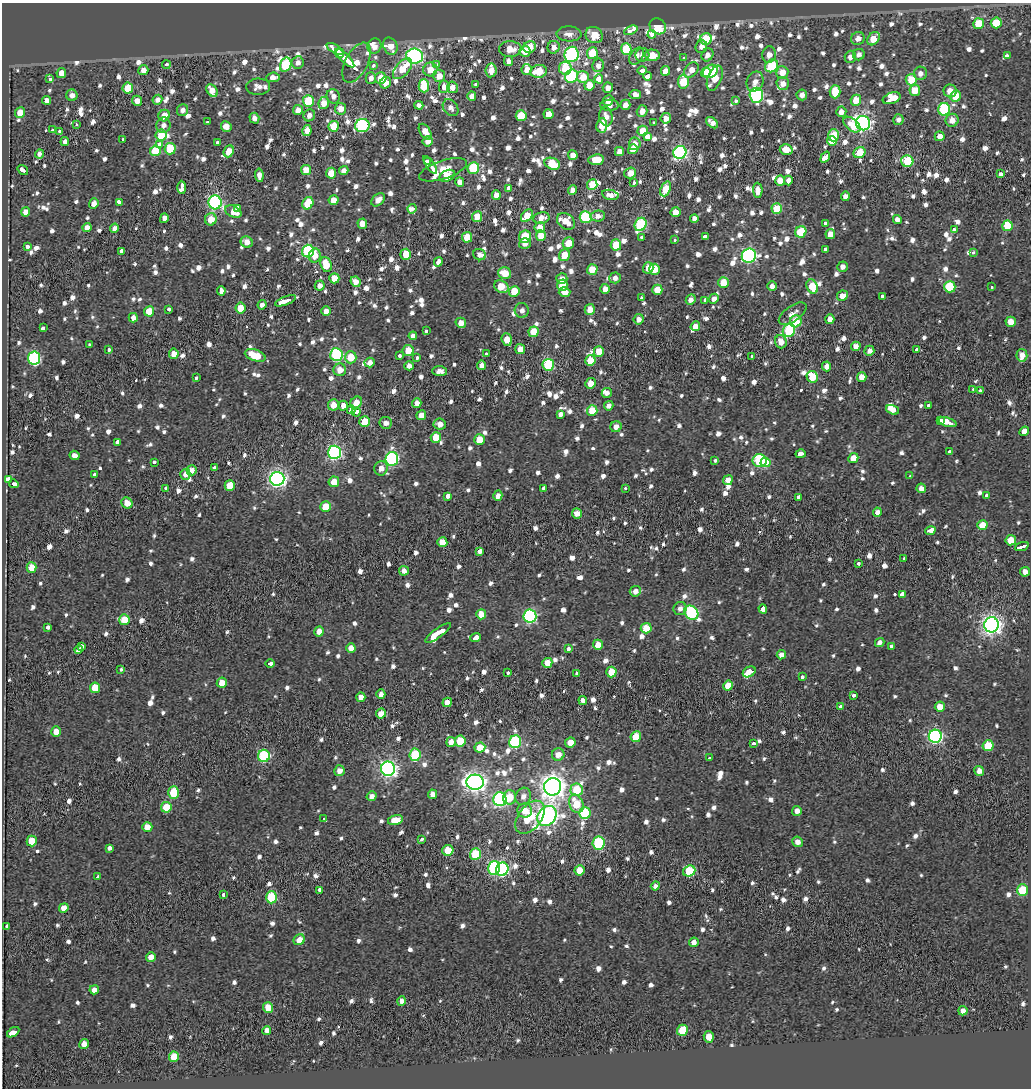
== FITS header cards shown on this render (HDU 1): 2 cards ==
NAXIS1  =                 1029
NAXIS2  =                 1086

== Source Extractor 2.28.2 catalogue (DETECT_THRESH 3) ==
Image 1029 x 1086 px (HDU 1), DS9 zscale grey, 1 PNG px = 1 image px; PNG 1033 x 1090 px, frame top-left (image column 1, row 1086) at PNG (2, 3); each listed source drawn as its Kron ellipse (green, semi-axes under 4 px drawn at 4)
Background -0.148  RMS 2.2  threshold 6.5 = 3 sigma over >= 5 px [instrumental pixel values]
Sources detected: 1389; of the 1389, the 500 brightest by FLUX_AUTO listed and drawn (889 fainter detections omitted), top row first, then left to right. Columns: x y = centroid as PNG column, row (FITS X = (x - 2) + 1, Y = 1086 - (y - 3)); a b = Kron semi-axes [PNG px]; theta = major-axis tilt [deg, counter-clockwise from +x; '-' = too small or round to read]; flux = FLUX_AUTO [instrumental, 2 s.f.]
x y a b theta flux
996 23 5 5 - 4900
978 24 5 5 - 4700
658 26 9 7 -36 4700
631 30 7 4 24 3100
569 34 13 7 -3 1400
652 34 4 3 - 2900
594 35 9 8 - 3000
858 38 7 6 - 1300
706 39 6 5 - 6500
873 39 7 5 51 3400
374 46 8 7 - 1500
390 46 9 7 -64 1900
701 46 7 6 - 950
530 47 6 5 - 2800
554 47 6 6 - 1200
335 49 10 4 -29 10000
510 49 11 8 -1 2300
626 49 5 5 - 6600
525 51 5 5 - 2300
340 53 4 3 - 6600
592 53 6 5 - 4800
571 54 8 7 - 32000
642 55 7 7 - 1100
652 55 7 6 - 2500
707 55 7 5 59 940
769 55 8 6 83 1300
859 55 6 5 - 830
415 56 8 7 - 36000
636 56 9 6 58 960
1007 56 4 3 - 3000
850 57 6 5 - 890
345 58 12 3 -45 18000
684 58 3 3 - 2300
508 61 5 4 - 1000
298 62 6 6 - 870
357 63 22 11 63 11000
166 65 4 3 - 1100
286 65 7 5 73 11000
373 65 3 3 - 1600
437 65 3 3 - 950
598 65 7 5 80 930
772 66 7 5 45 9300
565 68 6 6 - 4000
403 69 12 6 50 3600
430 69 7 7 - 2000
527 69 5 5 - 1500
143 70 5 5 - 1400
491 70 7 5 82 1200
642 70 4 3 - 2800
691 70 8 6 52 1500
539 71 8 6 13 4500
665 71 5 4 - 1300
710 71 8 6 32 7300
706 72 5 4 - 3100
782 72 6 6 - 2300
61 73 5 5 - 1600
920 73 7 6 - 1100
439 76 6 6 - 1900
571 76 7 6 - 12000
647 76 4 3 - 5500
273 77 7 5 6 1400
583 77 6 6 - 2800
371 78 6 5 - 940
381 78 6 5 - 3100
715 78 13 7 68 3900
50 79 4 3 - 1200
599 79 4 4 - 16000
911 80 6 5 - 4600
683 82 7 5 -86 5100
755 82 10 8 66 1100
385 83 6 5 - 1600
783 83 6 6 - 1300
476 84 3 3 - 1700
589 85 5 5 - 2300
424 86 6 5 - 6400
258 87 12 8 1 1000
444 87 6 5 - 1400
452 87 6 5 - 1300
128 88 5 5 - 4300
608 88 5 5 - 1000
212 90 7 5 -56 1700
915 90 5 5 - 2900
950 91 6 6 - 1500
835 92 7 5 89 4200
72 95 6 5 - 990
635 95 6 4 -7 820
756 95 7 6 - 24000
802 95 5 5 - 890
333 96 7 6 - 920
472 96 5 4 - 1200
955 96 5 5 - 3100
892 98 9 5 20 20000
46 100 4 4 - 1100
157 100 5 4 - 830
608 100 6 5 - 1100
856 100 5 5 - 2700
137 101 5 5 - 1100
308 101 6 5 - 7400
735 101 3 3 - 890
324 103 6 5 - 1900
419 105 4 4 - 870
610 105 9 5 3 820
625 105 5 5 - 1100
451 108 9 7 -52 920
340 109 6 5 - 1900
944 109 6 6 - 15000
183 110 6 5 - 840
298 110 5 5 - 1200
642 111 6 5 - 1100
841 112 5 5 - 1100
20 113 5 5 - 2300
549 114 5 5 - 2000
309 115 6 5 - 970
164 116 6 5 - 2400
521 116 5 5 - 4300
606 117 10 6 -82 1200
254 118 5 5 - 930
666 118 5 5 - 1400
898 120 5 5 - 830
952 120 6 6 - 1400
207 122 3 3 - 1100
653 123 3 3 - 1900
712 123 7 4 -40 990
863 123 7 7 - 52000
76 124 3 3 - 870
164 125 8 7 - 880
602 125 7 5 84 2700
852 125 10 6 -40 5300
226 126 5 5 - 1600
334 126 5 5 - 4500
362 126 7 6 - 20000
52 130 3 3 - 1400
307 130 5 4 - 1600
60 131 3 3 - 1100
643 131 5 5 - 2800
425 132 9 5 -57 1700
161 135 5 5 - 4200
834 135 6 5 - 4100
940 136 5 4 - 1100
647 137 3 3 - 16000
123 139 3 3 - 1100
428 141 5 5 - 1200
832 141 5 5 - 2000
65 142 4 4 - 950
218 142 3 3 - 3100
635 144 6 6 - 1000
159 145 3 3 - 1800
170 149 6 5 - 6400
633 149 5 4 - 1600
786 150 6 5 - 2600
155 151 5 5 - 6300
229 151 6 5 - 2200
619 151 4 4 - 1000
680 152 7 6 - 32000
859 153 6 5 - 3500
40 154 4 4 - 950
573 155 5 5 - 1600
825 157 6 3 54 5500
596 160 8 5 7 3400
427 161 4 3 - 11000
907 161 6 6 - 8100
552 164 8 5 -21 4900
430 165 10 3 -55 13000
473 168 6 5 - 9100
23 170 6 3 -36 3900
306 170 5 5 - 2000
443 170 25 9 18 10000
344 171 5 4 - 960
331 173 5 5 - 3000
630 173 6 5 - 1400
1000 174 4 3 - 8000
259 175 7 4 -82 1000
447 176 8 5 25 4800
788 180 5 4 - 1000
780 181 5 5 - 2400
460 182 5 4 - 820
634 182 4 3 - 2000
592 184 5 5 - 3600
182 187 7 3 90 22000
509 188 4 3 - 9800
665 189 8 5 67 4000
573 190 5 4 - 1200
758 190 7 5 -88 1200
496 195 5 4 - 1700
610 195 8 5 -11 1100
845 196 4 4 - 900
333 200 5 4 - 1800
378 200 8 5 42 1300
215 202 7 6 - 30000
119 203 4 3 - 7000
308 203 6 5 - 5200
94 204 5 4 - 1300
237 208 4 3 - 2000
412 209 5 4 - 1800
777 209 5 5 - 4000
25 212 5 4 - 1100
233 212 9 5 -26 2000
675 212 5 4 - 2400
527 216 7 5 50 2800
598 216 7 5 7 890
477 217 5 5 - 2600
586 217 6 6 - 11000
164 218 5 4 - 890
541 218 8 6 13 1400
211 219 6 5 - 2300
694 219 4 4 - 870
897 220 4 4 - 840
566 221 10 7 -37 2400
825 223 3 3 - 1600
362 224 5 5 - 1700
641 224 7 5 66 14000
1007 226 5 5 - 5500
87 228 4 4 - 1100
114 228 5 4 - 870
540 228 5 5 - 2100
954 230 4 3 - 5000
801 232 6 5 - 6900
830 234 5 4 - 1500
541 236 5 5 - 2300
705 236 4 3 - 3600
467 237 5 5 - 3400
525 237 6 6 - 6600
642 237 3 3 - 1300
675 240 3 3 - 880
247 242 6 5 - 1200
525 243 6 5 - 1000
568 243 6 5 - 2600
616 245 5 5 - 4400
27 247 4 3 - 3000
825 249 3 3 - 1900
122 251 3 3 - 2500
308 251 6 6 - 18000
973 253 3 3 - 900
406 254 5 5 - 4000
315 255 7 6 - 2000
479 255 6 5 - 840
565 255 6 5 - 2900
749 256 7 6 - 34000
438 262 5 4 - 1000
326 264 7 5 -71 3400
842 267 5 5 - 850
648 268 6 5 - 1500
654 269 5 5 - 3400
592 270 5 5 - 3400
505 273 6 5 - 2700
334 278 5 5 - 2500
562 278 5 5 - 850
615 278 6 5 - 860
356 282 5 5 - 1300
723 282 5 5 - 2700
562 285 5 5 - 3100
320 286 5 5 - 1100
772 286 5 4 - 1100
812 286 7 5 -64 3900
501 287 7 6 - 3300
950 287 6 5 - 7300
991 287 3 3 - 880
605 289 5 4 - 1000
657 290 5 5 - 2100
221 291 5 3 - 5900
514 292 5 5 - 4300
565 292 6 5 - 1400
842 296 5 5 - 1200
882 296 4 4 - 980
642 298 3 3 - 1300
714 299 5 4 - 880
691 300 5 4 - 860
705 300 4 3 - 3100
285 301 11 3 21 14000
262 305 5 4 - 830
240 308 5 5 - 2600
169 309 4 3 - 2000
590 309 5 5 - 1600
522 310 7 7 - 910
149 311 5 5 - 3500
326 311 4 4 - 1300
793 314 16 7 35 1200
133 318 5 4 - 1100
639 319 5 5 - 1000
830 319 5 4 - 1100
796 321 6 6 - 3800
1011 322 5 5 - 1800
461 323 5 5 - 1400
695 326 5 4 - 1500
43 328 4 3 - 1700
426 330 3 3 - 1600
789 331 6 6 - 14000
534 332 5 5 - 3500
413 336 4 4 - 1900
507 340 6 5 - 2100
781 342 7 6 - 1400
89 345 3 3 - 850
856 346 5 4 - 1200
109 349 3 3 - 2300
520 349 5 4 - 1500
916 349 3 3 - 1300
408 350 6 5 - 2300
869 351 5 4 - 860
599 352 5 5 - 2900
174 354 5 4 - 1400
486 354 3 3 - 2600
255 355 11 5 -18 3500
336 355 6 6 - 18000
1022 355 6 5 - 1300
399 356 3 3 - 2000
752 356 3 3 - 900
351 357 6 6 - 3300
34 358 6 6 - 20000
417 358 3 3 - 1100
590 360 5 5 - 3900
370 363 5 4 - 960
481 365 5 4 - 1200
548 365 6 5 - 13000
409 366 4 4 - 980
827 366 5 4 - 1200
340 370 6 6 - 1600
440 371 7 5 -1 940
812 377 6 5 - 4200
862 377 5 4 - 1600
196 378 3 3 - 1100
590 383 5 5 - 1800
973 389 3 3 - 1100
980 391 3 3 - 970
607 393 5 5 - 810
356 403 7 5 44 1700
417 403 5 4 - 990
333 405 6 5 - 1800
343 406 5 4 - 1500
609 406 5 4 - 910
929 406 3 3 - 1600
351 410 4 3 - 1900
592 410 5 5 - 3600
893 410 7 4 -19 1300
356 412 4 3 - 2000
561 414 4 3 - 5500
421 415 5 4 - 1600
941 421 4 3 - 4100
365 422 5 5 - 4500
947 422 9 3 -15 12000
386 423 6 6 - 900
440 424 6 5 - 1200
616 427 6 5 - 1000
1024 431 5 3 - 14000
436 437 5 5 - 3500
479 440 5 5 - 2800
117 442 4 3 - 2900
334 452 7 6 - 32000
949 452 3 3 - 1100
801 454 5 3 - 4500
75 455 5 4 - 840
853 458 5 5 - 2100
392 459 7 6 - 24000
715 461 4 3 - 1400
760 461 7 6 - 14000
154 462 3 3 - 2000
765 463 5 4 - 2800
215 468 3 3 - 7000
381 468 7 6 - 1100
192 470 5 5 - 1100
94 474 3 3 - 1600
185 474 5 5 - 1100
910 476 4 3 - 3400
8 479 3 3 - 7600
277 479 7 7 - 53000
728 480 5 4 - 1100
334 482 5 5 - 2000
14 484 5 3 - 3100
230 485 5 5 - 3200
166 488 3 3 - 1500
544 488 3 3 - 5200
625 488 3 3 - 950
921 488 4 4 - 890
986 495 3 3 - 1400
447 496 3 3 - 10000
498 496 5 4 - 1100
799 497 4 3 - 29000
127 503 6 5 - 1500
326 507 5 5 - 3900
877 512 4 4 - 860
577 513 5 5 - 1300
982 525 5 5 - 2600
930 531 5 3 - 10000
1011 540 5 5 - 3000
442 542 5 5 - 2500
1022 546 7 3 19 22000
480 551 3 3 - 8900
904 559 3 3 - 1500
859 563 3 3 - 1700
32 567 5 5 - 2600
404 571 5 5 - 840
1025 572 5 5 - 1200
635 591 5 5 - 940
902 594 4 3 - 4800
680 608 6 6 - 880
763 609 5 3 - 35000
691 613 8 6 -46 19000
481 614 5 5 - 2000
530 616 6 6 - 26000
124 620 5 5 - 3500
991 625 7 7 - 81000
48 627 3 3 - 2200
646 628 5 5 - 3700
319 631 5 4 - 1300
438 633 15 4 36 18000
475 637 5 3 - 4500
880 643 5 4 - 860
598 645 5 5 - 2300
891 646 4 3 - 1900
81 647 4 3 - 5300
351 648 5 4 - 1300
568 649 3 3 - 1500
79 650 4 3 - 5700
781 655 5 4 - 1100
547 663 5 5 - 1900
270 664 5 3 - 2100
121 669 3 3 - 1300
611 672 5 5 - 4200
749 672 7 5 32 15000
507 673 3 3 - 960
576 674 4 3 - 1900
802 677 3 3 - 2500
222 683 5 5 - 2000
728 686 5 4 - 2300
95 688 5 5 - 3500
381 694 5 4 - 930
853 695 4 3 - 1700
361 697 5 4 - 1300
583 700 4 4 - 930
447 702 5 4 - 1500
841 706 4 4 - 3800
940 707 5 5 - 2400
381 713 5 5 - 2000
56 732 5 5 - 1700
935 736 6 6 - 34000
636 737 5 5 - 3500
460 741 5 5 - 4000
451 742 5 4 - 1300
515 742 6 6 - 13000
570 742 5 5 - 1700
754 744 3 3 - 1200
988 746 5 5 - 5300
480 747 5 5 - 2900
415 755 6 5 - 8300
558 755 6 6 - 1500
264 756 6 6 - 15000
710 758 4 3 - 1500
388 769 7 7 - 55000
339 771 5 5 - 1100
979 771 5 5 - 1100
475 782 9 7 -4 92000
553 787 9 8 - 130000
577 790 6 6 - 5300
173 793 6 5 - 5600
432 794 4 4 - 1200
372 796 5 4 - 930
523 796 9 7 63 1100
509 797 7 6 - 3500
500 799 7 6 - 27000
576 804 9 7 -67 4200
166 807 5 5 - 3900
525 810 7 7 - 2400
797 811 5 5 - 910
585 813 6 6 - 8700
547 816 11 8 51 72000
530 817 19 11 52 6300
324 819 4 3 - 3200
395 820 7 5 13 2400
147 827 5 5 - 1500
422 839 4 3 - 960
32 841 5 5 - 3800
798 842 5 5 - 1200
598 843 6 6 - 13000
110 848 4 3 - 4200
448 850 5 5 - 4200
475 854 6 5 - 7000
494 868 7 6 - 18000
502 869 7 6 - 25000
579 870 5 5 - 2800
689 871 6 5 - 7000
97 877 4 3 - 2700
655 886 4 4 - 850
320 890 4 3 - 6500
1023 890 6 5 - 7600
223 895 3 3 - 1300
271 897 6 5 - 11000
64 908 5 4 - 1700
7 926 4 3 - 1900
299 940 6 5 - 1600
694 942 5 4 - 1300
151 957 5 4 - 1700
94 990 5 4 - 960
401 1001 5 4 - 1200
268 1007 5 5 - 2400
963 1011 5 4 - 1100
267 1030 4 4 - 1200
682 1030 6 5 - 5900
13 1032 7 4 33 19000
709 1037 6 5 - 1900
84 1044 5 4 - 1600
174 1057 5 5 - 4300
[889 fainter detections neither listed nor drawn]